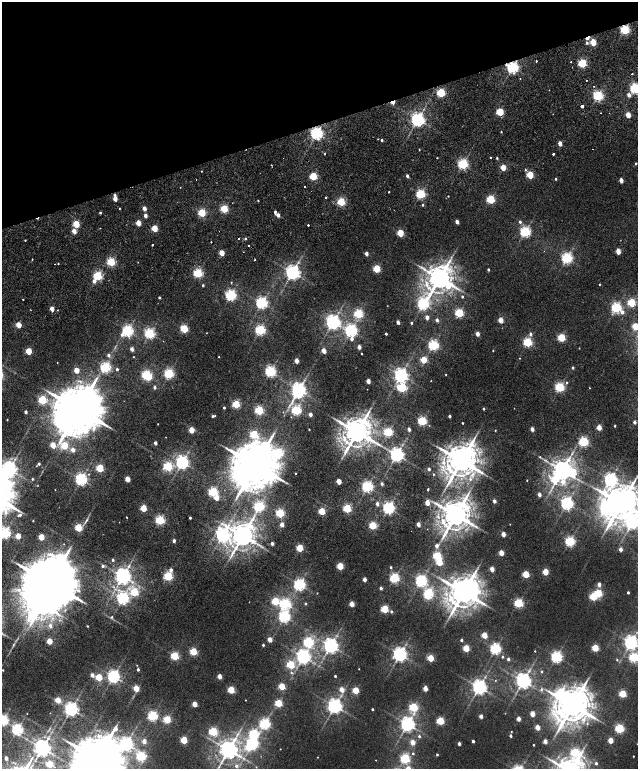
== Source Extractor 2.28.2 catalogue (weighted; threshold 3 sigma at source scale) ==
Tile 3 of 4 x 4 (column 3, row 1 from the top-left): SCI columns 2748-4018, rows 4820-6352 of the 5576 x 6577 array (HDU 1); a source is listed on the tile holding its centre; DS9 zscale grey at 2 x 2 block average (1 PNG px = mean of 2 x 2 image px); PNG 640 x 771 px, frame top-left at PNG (2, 2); no overlay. Shown black and unused: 16% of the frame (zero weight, under 2 of 5 exposures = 10% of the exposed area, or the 3 px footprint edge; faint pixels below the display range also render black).
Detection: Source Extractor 2.28.2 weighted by HDU 2 'WHT'; one run over the whole footprint, this tile lists its part. Background 0.0102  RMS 0.0057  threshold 0.0258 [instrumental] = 3 sigma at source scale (4.5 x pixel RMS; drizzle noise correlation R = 1.50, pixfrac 1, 0.0396/0.0396 arcsec/px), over >= 5 px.
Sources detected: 414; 4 too faint to see at this stretch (2 x 2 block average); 10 inside a brighter object's white glare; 9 cosmic-ray / hot-pixel residue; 2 long thin detections or spike segments (spike, bleed or trail) — not listed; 1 coinciding with a brighter row at this scale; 2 inside a brighter listed object's ellipse — not listed separately; the other 386 listed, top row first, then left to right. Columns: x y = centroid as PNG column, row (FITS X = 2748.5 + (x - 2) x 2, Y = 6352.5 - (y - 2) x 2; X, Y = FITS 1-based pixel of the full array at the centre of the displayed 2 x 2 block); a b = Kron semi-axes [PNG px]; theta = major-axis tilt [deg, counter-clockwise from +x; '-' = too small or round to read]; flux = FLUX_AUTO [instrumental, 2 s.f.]
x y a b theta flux
625 30 3 3 - 150
587 38 4 3 - 7.3
593 42 3 3 - 44
587 43 3 3 - 2.8
571 62 2 2 - 1.4
582 63 3 3 - 120
512 67 4 3 - 300
520 79 2 2 - 0.54
586 80 2 2 - 3.2
593 86 2 2 - 3.2
635 88 3 3 - 230
441 93 3 3 - 110
629 95 3 3 - 7.3
598 96 3 3 - 200
582 106 2 2 - 110
500 112 3 3 - 78
609 113 2 2 - 0.51
628 115 3 2 - 25
417 119 4 4 - 500
501 132 2 2 - 1
316 133 4 3 - 360
382 140 2 2 - 2.8
560 143 3 2 - 12
419 150 2 2 - 0.76
325 154 2 2 - 1.4
553 154 2 2 - 3.7
490 157 2 2 - 8.4
437 158 2 2 - 1.3
497 158 2 2 - 1.6
636 163 2 2 - 1.4
463 164 3 3 - 200
271 165 2 2 - 0.84
503 167 3 2 - 30
201 171 2 2 - 2.3
530 175 3 3 - 62
313 176 3 3 - 87
407 176 2 2 - 4.6
556 179 2 2 - 1.5
621 180 3 2 - 13
305 187 2 2 - 3.4
388 192 2 2 - 1.4
420 194 3 3 - 150
448 196 2 2 - 0.66
325 197 2 2 - 1.2
115 199 3 2 - 15
491 199 3 3 - 110
258 201 2 2 - 1.1
341 202 3 3 - 95
422 205 3 2 - 2
119 208 2 2 - 0.79
144 208 2 2 - 12
224 209 3 3 - 86
202 212 3 3 - 89
275 212 4 2 - 5.7
100 213 2 2 - 1.9
278 215 2 2 - 9.1
145 216 2 2 - 8
457 222 3 2 - 8.8
520 222 3 3 - 2.5
138 223 3 2 - 27
76 224 3 3 - 56
308 225 2 2 - 7.3
154 228 3 3 - 44
74 231 3 2 - 15
525 232 3 3 - 230
400 233 3 3 - 59
245 239 2 2 - 1.8
25 240 2 2 - 0.83
211 242 2 2 - 0.66
152 245 2 2 - 6.5
249 245 2 2 - 3.6
618 251 3 2 - 25
222 253 3 2 - 25
366 253 2 2 - 8.6
567 258 4 3 - 240
32 259 2 2 - 1.1
111 262 3 3 - 110
54 264 2 2 - 2.1
58 264 2 2 - 0.98
376 269 3 3 - 77
488 270 2 2 - 2.4
292 272 4 4 - 550
198 273 3 3 - 150
98 276 3 3 - 140
439 278 6 5 - 2000
94 281 3 3 - 7.7
231 282 2 2 - 0.9
600 284 2 2 - 0.78
203 285 2 2 - 2
447 286 12 6 -8 34
231 295 4 3 - 250
159 297 2 2 - 1.6
462 297 3 2 - 2.1
23 299 2 2 - 1.6
631 302 3 3 - 98
261 303 4 3 - 290
423 304 5 4 - 290
616 308 4 3 - 200
52 309 3 2 - 13
622 312 4 3 - 6
459 313 3 3 - 130
358 314 3 3 - 130
427 317 3 2 - 9.6
437 320 3 3 - 4.7
500 320 3 2 - 23
333 322 4 4 - 530
398 322 3 2 - 8.3
411 323 3 2 - 1.8
18 325 3 2 - 30
635 326 3 3 - 48
184 328 3 3 - 91
260 330 3 3 - 200
127 331 4 3 - 250
351 331 4 4 - 330
150 333 3 3 - 210
386 334 2 2 - 2.1
477 334 3 2 - 13
530 334 4 3 - 3.2
561 338 3 3 - 81
352 339 4 3 - 5.2
527 342 3 3 - 140
433 345 3 3 - 220
359 347 3 2 - 10
579 348 2 2 - 0.48
132 349 2 2 - 8.7
28 351 3 3 - 47
323 351 3 2 - 20
493 351 2 2 - 0.71
361 354 2 2 - 0.95
108 355 3 3 - 3
219 357 2 2 - 0.69
519 358 2 2 - 0.54
424 360 3 3 - 44
296 361 3 2 - 17
105 367 3 3 - 220
573 368 3 2 - 2.2
117 369 2 2 - 2.7
76 370 3 3 - 26
270 371 3 3 - 240
169 373 3 3 - 160
146 375 3 3 - 140
401 375 4 4 - 470
446 375 2 2 - 0.82
368 381 3 2 - 15
431 381 2 2 - 0.42
567 383 3 2 - 1.3
155 387 3 2 - 4
402 387 4 3 - 120
559 387 3 3 - 160
589 388 2 2 - 0.59
298 390 4 4 - 450
42 400 3 3 - 120
236 404 3 3 - 91
224 408 2 2 - 2.1
78 409 12 11 - 9600
484 409 3 2 - 1.6
259 410 3 3 - 130
296 410 3 3 - 170
26 412 2 2 - 4.3
310 414 2 2 - 7.7
213 416 3 2 - 1.8
449 416 2 2 - 3.6
7 420 2 2 - 0.8
422 421 3 3 - 140
634 422 3 2 - 4.6
462 423 2 2 - 1.1
158 424 2 2 - 0.56
615 426 2 2 - 1.3
599 427 3 2 - 22
309 429 2 2 - 0.71
409 429 2 2 - 6.4
532 429 2 2 - 12
191 430 3 3 - 29
495 430 2 2 - 0.77
357 432 7 6 - 2500
388 432 3 3 - 140
254 434 3 3 - 97
583 442 3 3 - 160
155 443 2 2 - 7.3
53 445 3 3 - 28
64 445 3 3 - 60
73 450 3 2 - 10
573 452 3 2 - 0.68
396 455 4 4 - 510
540 457 3 3 - 1.2
461 461 8 7 - 3200
182 462 4 4 - 430
39 464 2 2 - 2.8
255 465 12 10 89 8300
168 466 3 3 - 140
100 468 3 3 - 73
9 469 5 4 - 600
429 469 2 2 - 4.3
562 470 6 4 -89 1200
295 473 2 2 - 0.89
433 474 2 2 - 0.83
32 479 2 2 - 1.5
81 479 4 3 - 320
127 479 3 2 - 25
470 479 4 3 - 2.6
610 479 7 4 63 400
527 480 2 2 - 0.7
339 481 3 2 - 24
382 484 3 2 - 3.3
367 487 3 3 - 260
428 489 2 2 - 1.3
55 490 2 2 - 0.41
213 492 3 3 - 160
539 494 3 2 - 8.5
216 498 3 3 - 18
494 501 2 2 - 7.1
427 503 3 2 - 21
567 503 4 4 - 370
621 503 8 6 68 3800
377 504 3 2 - 6
259 506 3 3 - 190
143 508 3 3 - 51
347 508 3 3 - 110
388 508 4 3 - 320
322 511 3 3 - 60
280 513 3 3 - 110
20 515 4 3 - 2.8
456 515 7 6 - 2600
127 517 2 2 - 0.76
190 518 2 2 - 2.5
160 520 3 3 - 140
33 521 2 2 - 0.77
632 522 6 5 - 520
282 524 3 2 - 13
418 524 2 2 - 11
372 525 3 3 - 74
78 527 3 3 - 83
5 533 3 3 - 250
503 534 3 2 - 18
222 535 5 4 - 420
18 536 3 2 - 28
243 536 6 5 - 1700
41 537 3 3 - 36
174 541 2 2 - 6.8
570 541 3 3 - 180
272 544 2 2 - 6.3
437 546 3 3 - 6
300 548 3 3 - 67
620 549 2 2 - 9.6
501 553 3 2 - 26
437 556 3 3 - 100
113 560 2 2 - 2.5
439 562 3 3 - 54
102 566 3 3 - 2.9
340 566 3 3 - 56
391 567 2 2 - 1.8
492 569 3 2 - 16
171 570 3 3 - 4.8
545 572 3 3 - 43
526 574 3 3 - 56
122 576 4 4 - 720
168 576 3 3 - 130
394 578 3 3 - 170
364 579 2 2 - 11
421 581 4 4 - 290
50 583 14 11 -85 16000
599 584 3 2 - 9
299 585 4 4 - 290
381 588 2 2 - 4.5
78 590 5 3 - 3
134 592 3 3 - 89
464 592 7 7 - 2800
628 592 2 2 - 2.2
317 593 2 2 - 0.56
428 593 3 3 - 130
598 593 3 3 - 89
593 596 3 3 - 72
122 598 4 4 - 270
275 601 3 3 - 69
305 603 3 3 - 1.5
518 603 3 3 - 140
285 604 4 4 - 210
351 604 3 2 - 23
384 609 3 3 - 77
391 611 3 3 - 2.5
112 617 4 3 - 1.4
284 617 4 4 - 280
50 626 3 3 - 4.5
87 626 2 2 - 1.1
484 635 3 3 - 37
270 639 3 2 - 18
461 640 2 2 - 2.8
49 641 3 3 - 29
308 642 4 3 - 160
631 643 4 4 - 490
263 645 2 2 - 2
330 646 4 4 - 590
466 648 3 3 - 50
595 648 3 3 - 57
495 649 4 3 - 240
193 651 3 3 - 77
535 651 2 2 - 0.7
400 654 4 4 - 510
175 656 3 3 - 99
303 657 4 4 - 510
502 657 3 2 - 2.1
556 657 4 3 - 270
633 657 4 4 - 130
430 658 3 3 - 48
508 659 2 2 - 4.7
617 660 3 3 - 1.2
290 664 3 3 - 83
138 669 2 2 - 3.6
359 669 2 2 - 0.46
3 670 2 2 - 0.9
529 671 8 3 60 3.2
541 671 3 3 - 1.2
291 673 4 3 - 1.8
92 675 3 2 - 8.5
113 676 4 4 - 370
219 676 3 2 - 17
335 676 2 2 - 1.9
99 677 3 3 - 55
495 680 3 2 - 0.69
523 681 4 4 - 690
282 686 3 3 - 50
479 687 4 4 - 580
136 688 3 3 - 30
425 688 3 2 - 17
341 689 3 3 - 16
541 689 4 3 - 2
231 690 3 3 - 60
356 690 3 3 - 47
622 694 3 3 - 66
58 700 3 3 - 31
245 700 2 2 - 0.56
278 703 3 3 - 77
194 704 3 2 - 25
572 705 9 7 51 3800
335 706 4 4 - 540
413 707 4 3 - 99
331 708 4 3 - 21
71 709 4 4 - 480
372 709 2 2 - 2.1
27 714 2 2 - 0.45
532 714 3 2 - 20
152 716 3 3 - 190
481 716 3 2 - 10
167 719 3 3 - 74
518 719 3 2 - 12
3 720 3 3 - 230
440 721 3 3 - 80
265 724 4 4 - 200
407 724 4 4 - 560
587 724 4 4 - 1.8
537 727 3 2 - 21
619 728 3 3 - 130
17 729 4 3 - 250
213 731 3 3 - 120
511 731 2 2 - 0.57
419 736 3 3 - 2.3
510 736 2 2 - 3.2
184 740 3 3 - 62
610 740 3 3 - 26
144 741 3 2 - 13
473 741 2 2 - 4
545 741 2 2 - 13
412 742 3 2 - 18
252 743 4 3 - 260
126 744 8 7 - 510
459 744 2 2 - 6.1
533 745 2 2 - 0.91
248 747 4 3 - 36
42 748 4 4 - 900
280 749 2 2 - 0.45
228 750 5 5 - 1100
575 752 6 5 - 100
413 753 3 3 - 1.7
437 755 2 2 - 1.6
141 756 4 3 - 140
633 756 2 2 - 0.65
317 757 2 2 - 0.52
6 758 2 2 - 10
405 758 3 3 - 160
97 759 12 10 66 9100
244 759 6 4 -39 3
376 760 2 2 - 0.41
596 763 3 2 - 3.4
49 764 3 3 - 53
236 766 4 4 - 4.2
256 767 3 3 - 1
Overlapping masked pixels (flux is a lower limit): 6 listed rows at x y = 625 30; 587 38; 512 67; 582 106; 500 112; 316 133
Isophote crosses this tile's border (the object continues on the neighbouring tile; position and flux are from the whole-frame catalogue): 10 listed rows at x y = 635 88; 635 326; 9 469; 621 503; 632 522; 5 533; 631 643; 633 657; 3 720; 97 759